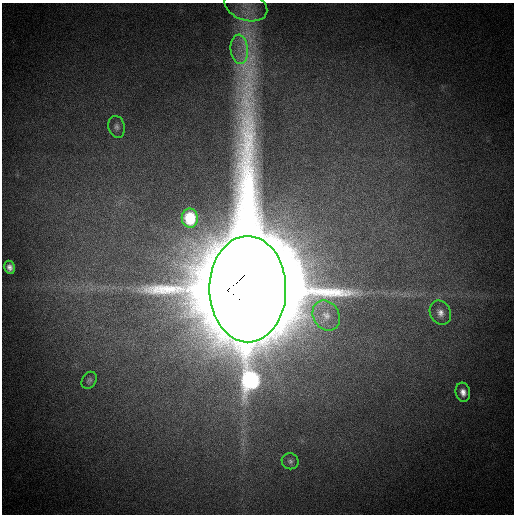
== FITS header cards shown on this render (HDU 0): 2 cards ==
NAXIS1  =                  512
NAXIS2  =                  512

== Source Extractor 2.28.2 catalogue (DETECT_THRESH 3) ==
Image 512 x 512 px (HDU 0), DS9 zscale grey, 1 PNG px = 1 image px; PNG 516 x 516 px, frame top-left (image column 1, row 512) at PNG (2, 3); each listed source drawn as its Kron ellipse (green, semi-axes under 4 px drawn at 4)
Background 342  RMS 8.2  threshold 24.7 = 3 sigma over >= 5 px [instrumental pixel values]
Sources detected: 11; all 11 listed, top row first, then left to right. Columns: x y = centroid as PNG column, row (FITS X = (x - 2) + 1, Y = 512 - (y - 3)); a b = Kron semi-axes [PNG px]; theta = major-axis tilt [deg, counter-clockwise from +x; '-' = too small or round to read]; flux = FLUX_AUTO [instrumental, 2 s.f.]
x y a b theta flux
246 6 22 14 -20 9.0e+03
239 49 14 8 -85 6.3e+03
117 127 11 8 -76 2.5e+03
190 218 9 8 - 2.1e+04
10 267 6 5 - 2.7e+03
248 289 53 38 -90 3.8e+07
440 313 12 10 -63 4.4e+03
326 315 16 13 -57 8.2e+03
89 380 9 7 57 1.5e+03
463 392 9 7 -77 4.0e+03
290 461 8 8 - 1.9e+03